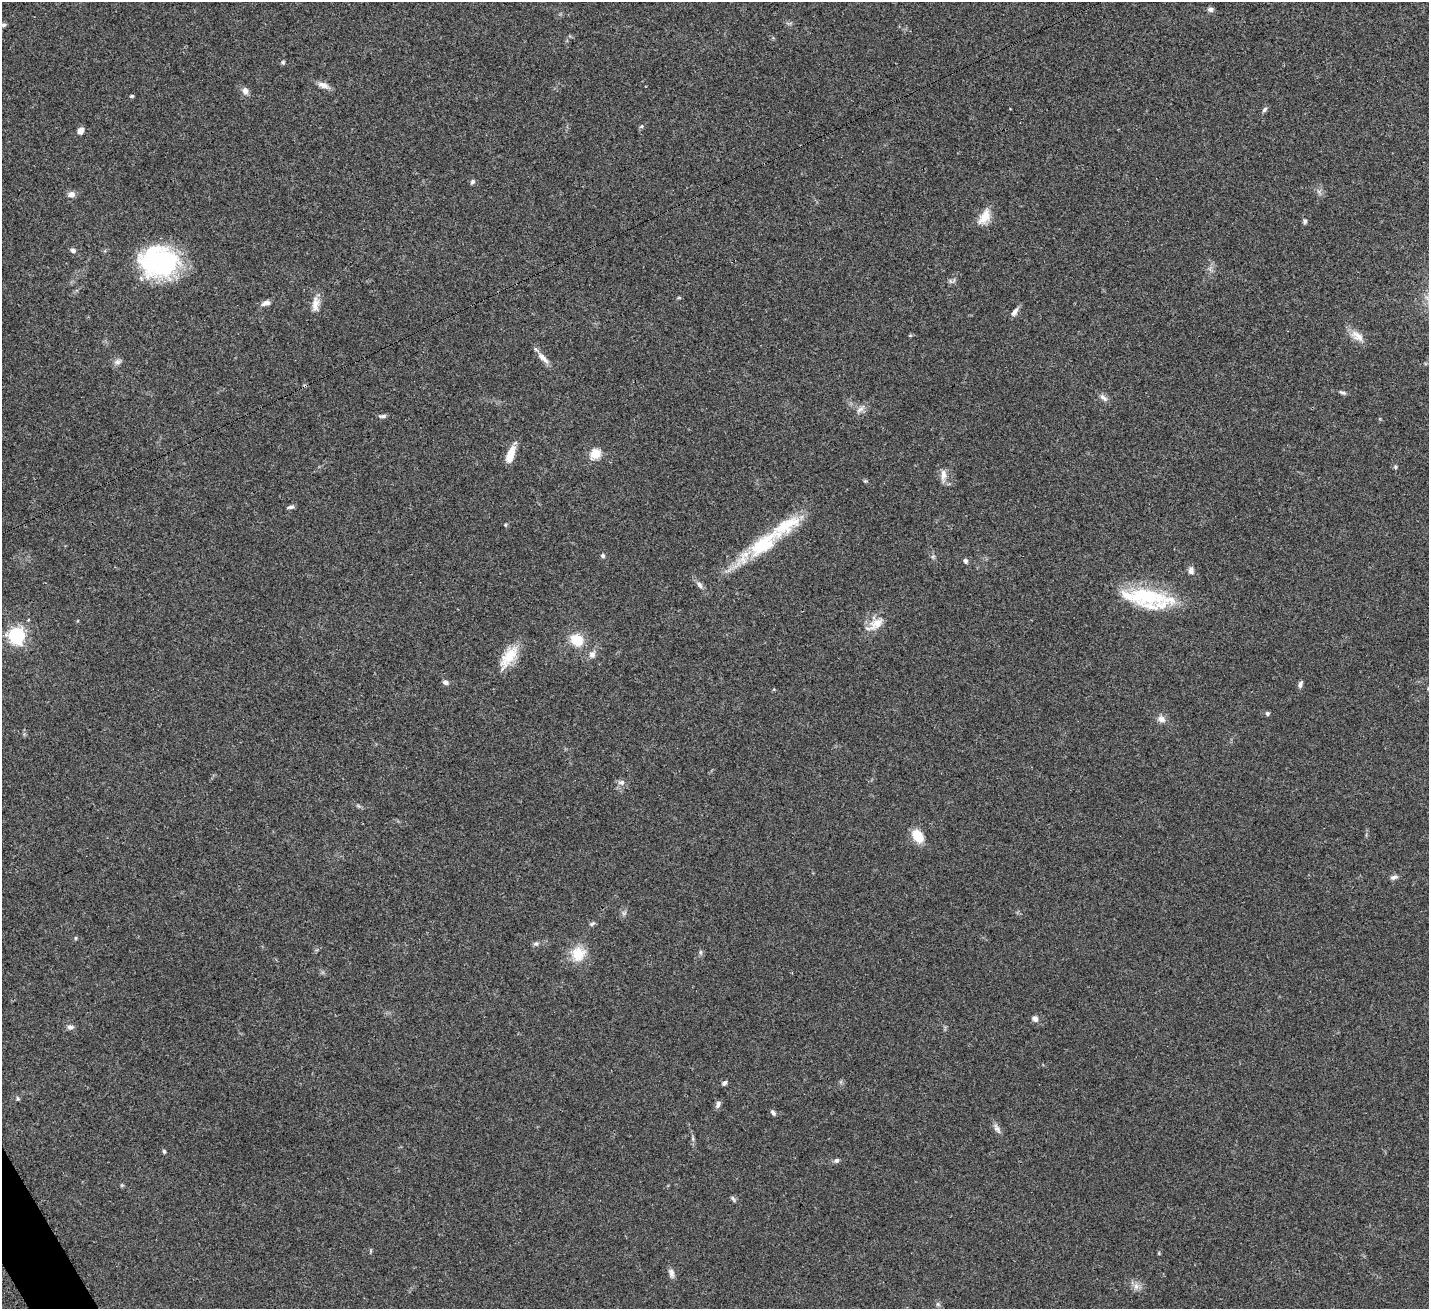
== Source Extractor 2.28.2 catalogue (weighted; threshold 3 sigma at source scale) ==
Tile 7 of 4 x 4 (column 3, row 2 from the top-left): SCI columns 2901-4327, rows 2840-4146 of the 5797 x 5807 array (HDU 1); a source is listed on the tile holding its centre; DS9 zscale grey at full resolution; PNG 1431 x 1311 px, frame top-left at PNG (2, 2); no overlay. Shown black and unused: <1% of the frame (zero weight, under 3 of 4 exposures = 5% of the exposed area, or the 3 px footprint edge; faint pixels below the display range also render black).
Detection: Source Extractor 2.28.2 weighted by HDU 2 'WHT'; one run over the whole footprint, this tile lists its part. Background 0.0412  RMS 0.0047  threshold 0.0213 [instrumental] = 3 sigma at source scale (4.5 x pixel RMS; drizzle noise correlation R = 1.50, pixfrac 1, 0.05/0.05 arcsec/px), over >= 5 px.
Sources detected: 74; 2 inside a brighter listed object's ellipse — not listed separately; the other 72 listed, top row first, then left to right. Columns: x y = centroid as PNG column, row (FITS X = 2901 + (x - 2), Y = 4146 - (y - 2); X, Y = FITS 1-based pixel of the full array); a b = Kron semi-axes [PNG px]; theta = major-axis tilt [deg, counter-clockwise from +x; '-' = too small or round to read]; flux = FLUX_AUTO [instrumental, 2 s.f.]
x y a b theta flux
1210 9 8 6 3 1.3
3 25 6 5 - 0.93
283 62 6 5 - 0.77
323 85 16 7 -21 2.9
245 91 10 8 -74 2.2
132 96 5 4 - 0.65
1264 109 8 5 51 1.1
642 126 6 4 71 0.67
80 131 8 6 66 2.5
472 182 6 5 - 1.1
71 194 9 6 13 2.5
984 217 21 12 57 6.6
1305 221 6 5 - 1.1
73 250 7 6 - 1.2
158 261 40 32 -7 61
950 281 7 4 -71 0.78
679 298 6 4 -1 0.51
266 303 12 6 18 2.2
315 304 22 9 87 4.4
1014 312 12 5 53 2
1357 336 21 11 -36 4.9
543 358 20 7 -45 3.5
118 362 11 7 24 1.8
1343 392 9 5 -22 1.1
1103 398 13 6 -39 2
860 409 14 7 40 2.4
383 416 10 4 6 1.2
595 454 5 5 - 30
510 455 20 8 71 7.3
1395 467 6 5 - 0.67
943 475 18 7 87 3.2
865 481 5 5 - 0.58
291 507 8 5 15 1.3
505 525 5 4 - 0.57
764 544 56 21 37 33
603 556 6 5 - 0.88
933 556 6 4 19 0.67
965 561 6 5 - 1.1
1191 570 8 7 - 2
699 585 10 6 -52 1.8
1145 596 58 22 -15 37
875 624 28 12 34 6.9
16 635 6 6 - 140
577 640 14 11 -40 11
592 654 10 8 75 2.3
509 657 33 14 57 11
446 682 8 6 -14 1.3
1300 684 10 5 70 1.3
1267 713 6 5 - 0.89
1161 719 10 8 -22 2.6
621 782 10 7 0 1.8
918 836 13 9 -55 11
1394 877 10 5 12 1.4
624 913 7 4 18 0.88
592 924 8 5 30 0.98
75 938 6 4 90 0.5
536 944 8 6 18 1.2
700 952 7 4 90 0.82
578 954 20 19 - 10
1035 1019 8 7 - 2
70 1027 9 6 -10 1.6
724 1083 7 5 43 1.2
718 1104 10 6 71 1.5
773 1113 7 5 -48 1.1
997 1128 14 7 -57 2.2
693 1138 8 4 90 0.93
164 1151 5 4 - 0.7
837 1160 7 5 39 1.1
122 1185 5 4 - 0.54
733 1199 9 4 -65 0.85
671 1273 12 6 -77 2
1136 1286 9 7 -89 2.3